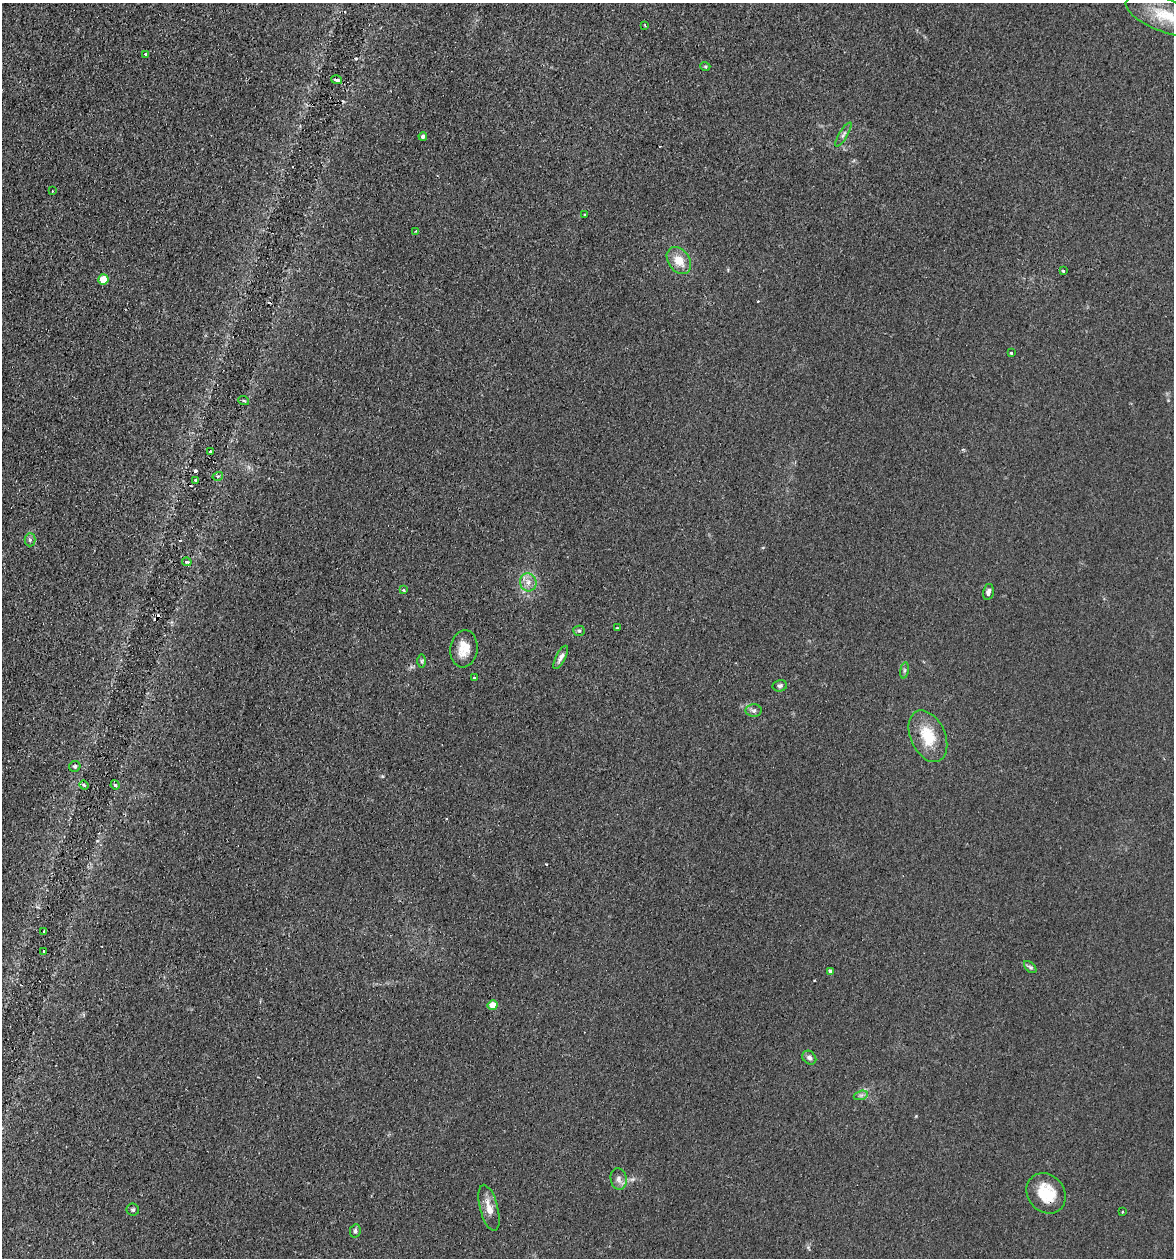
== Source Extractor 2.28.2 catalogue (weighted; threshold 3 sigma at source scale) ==
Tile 11 of 4 x 4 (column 3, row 3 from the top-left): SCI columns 2610-3781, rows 1280-2535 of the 5097 x 5069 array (HDU 1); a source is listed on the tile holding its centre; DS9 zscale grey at full resolution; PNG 1176 x 1260 px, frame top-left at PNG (2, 3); each listed source drawn as its Kron ellipse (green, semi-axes under 4 px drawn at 4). Shown black and unused: <1% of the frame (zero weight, under 2 of 3 exposures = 3% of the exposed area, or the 3 px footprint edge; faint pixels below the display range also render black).
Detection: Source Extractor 2.28.2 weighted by HDU 2 'WHT'; one run over the whole footprint, this tile lists its part. Background 0.0402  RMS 0.0056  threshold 0.025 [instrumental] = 3 sigma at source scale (4.5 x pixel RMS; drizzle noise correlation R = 1.50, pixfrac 1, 0.05/0.05 arcsec/px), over >= 5 px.
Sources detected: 60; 1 too faint to see at this stretch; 10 cosmic-ray / hot-pixel residue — neither listed nor drawn; the other 49 listed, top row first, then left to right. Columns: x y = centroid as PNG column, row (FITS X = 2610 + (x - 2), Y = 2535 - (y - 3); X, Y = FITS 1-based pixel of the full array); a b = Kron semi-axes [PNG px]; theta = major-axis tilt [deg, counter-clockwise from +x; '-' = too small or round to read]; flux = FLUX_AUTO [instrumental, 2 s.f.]
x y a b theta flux
1166 16 42 16 -20 18
645 25 3 2 - 0.48
145 54 3 3 - 1.2
705 66 5 3 - 0.61
336 80 5 3 - 2.2
843 134 14 4 58 1.8
423 136 4 4 - 1.4
52 191 3 2 - 0.35
584 215 3 2 - 0.59
416 231 3 3 - 0.73
679 261 15 10 -54 8.6
1063 271 3 3 - 0.99
103 279 5 5 - 17
1011 353 3 3 - 1.1
244 401 5 3 - 0.58
210 451 3 3 - 0.95
218 476 5 3 - 0.68
196 480 3 3 - 1.2
30 540 6 5 - 1.1
187 562 5 3 - 0.94
528 582 9 8 - 3.4
403 590 3 3 - 1.1
988 592 8 5 78 2.3
617 628 2 2 - 0.54
579 631 5 5 - 0.93
464 649 19 13 82 8.7
561 657 13 5 63 2.3
422 661 6 4 89 0.93
904 670 8 4 82 0.99
474 677 3 3 - 0.64
780 686 7 5 13 1.4
754 711 8 6 0 1.5
928 736 27 17 -65 17
75 766 5 5 - 1.2
84 785 5 3 - 0.74
115 785 5 3 - 0.86
44 932 3 2 - 0.83
44 951 2 2 - 0.63
1030 967 7 4 -44 1.1
830 971 4 3 - 1.4
493 1005 5 4 - 11
809 1058 8 6 -42 2
861 1095 7 4 18 1.2
619 1179 11 8 -79 2.9
1046 1193 21 18 -50 18
489 1208 24 9 -75 6.5
133 1210 6 6 - 1.1
1122 1212 3 2 - 0.61
355 1231 7 5 78 1.2
Overlapping masked pixels (flux is a lower limit): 1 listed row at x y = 1046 1193
Isophote crosses this tile's border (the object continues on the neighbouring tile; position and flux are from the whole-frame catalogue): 1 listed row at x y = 1166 16